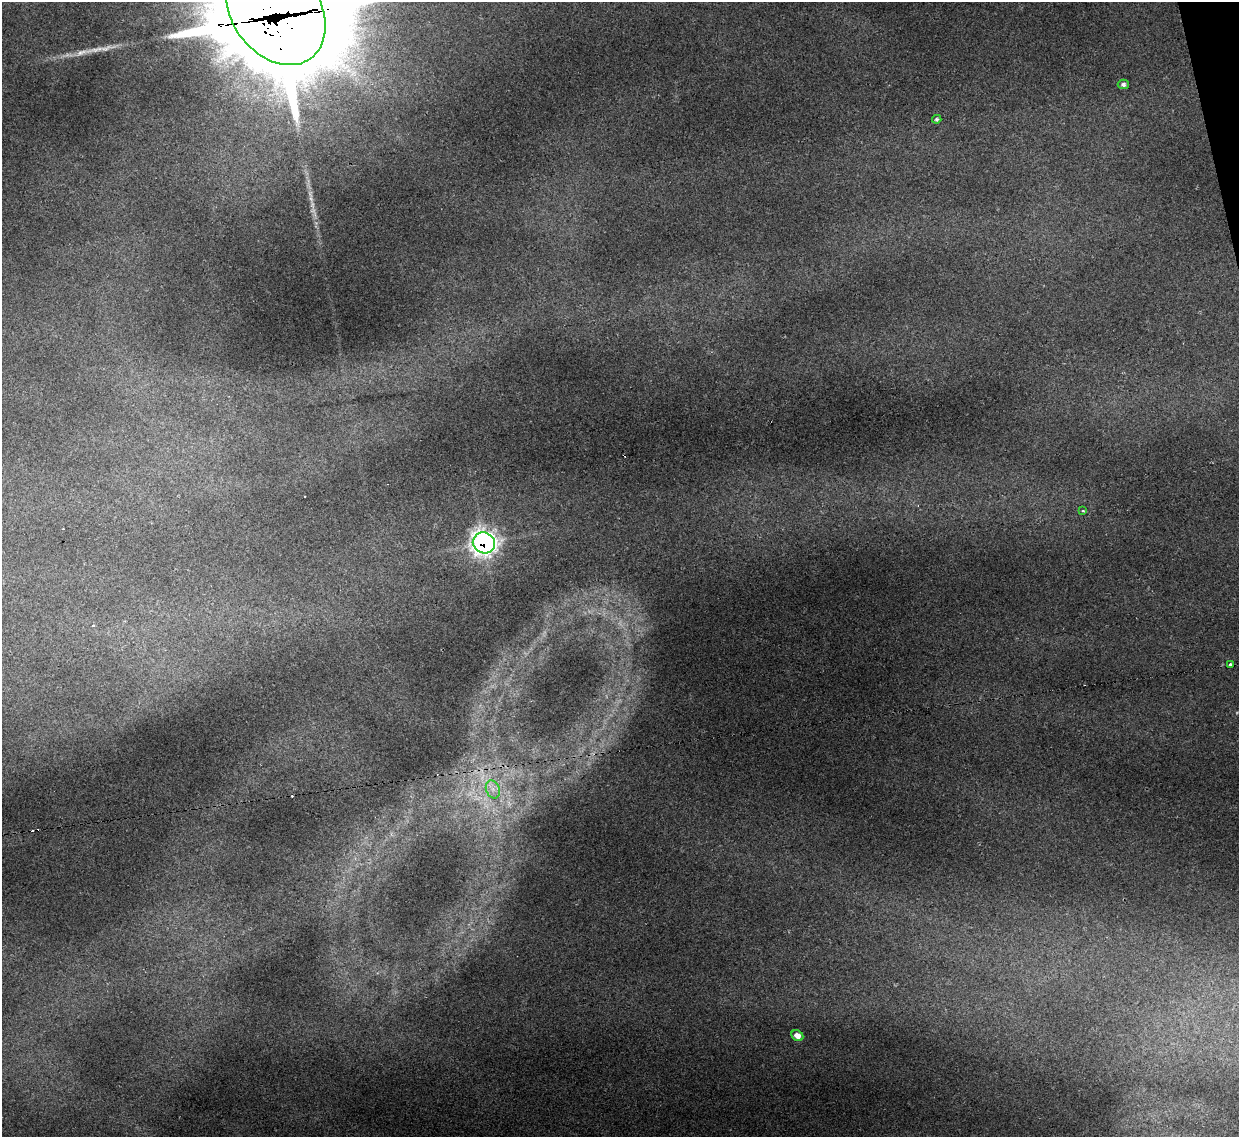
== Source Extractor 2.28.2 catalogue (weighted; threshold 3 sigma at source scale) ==
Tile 10 of 4 x 4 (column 2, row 3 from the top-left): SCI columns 1238-2474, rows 1386-2520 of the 4949 x 4930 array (HDU 1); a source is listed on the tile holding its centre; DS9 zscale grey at full resolution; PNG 1241 x 1139 px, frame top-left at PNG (2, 2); each listed source drawn as its Kron ellipse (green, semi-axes under 4 px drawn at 4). Shown black and unused: <1% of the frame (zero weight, under 2 of 3 exposures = <1% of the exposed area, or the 3 px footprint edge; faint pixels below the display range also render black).
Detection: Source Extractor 2.28.2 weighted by HDU 2 'WHT'; one run over the whole footprint, this tile lists its part. Background 0.16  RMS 0.0093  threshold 0.0417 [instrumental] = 3 sigma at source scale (4.5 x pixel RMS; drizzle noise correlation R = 1.50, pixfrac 1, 0.05/0.05 arcsec/px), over >= 5 px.
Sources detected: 21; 1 too faint to see at this stretch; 4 inside a brighter object's white glare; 5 cosmic-ray / hot-pixel residue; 1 long thin detection or spike segment (spike, bleed or trail) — neither listed nor drawn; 2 inside a brighter listed object's ellipse — not listed separately; the other 8 listed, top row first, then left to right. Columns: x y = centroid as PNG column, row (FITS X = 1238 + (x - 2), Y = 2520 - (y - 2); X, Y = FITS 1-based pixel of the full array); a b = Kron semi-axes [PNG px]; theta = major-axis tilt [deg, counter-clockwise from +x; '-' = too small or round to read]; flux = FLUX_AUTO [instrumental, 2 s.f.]
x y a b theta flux
276 10 59 44 -54 14000
1123 84 5 5 - 2.6
937 119 4 3 - 1.5
1083 511 4 2 - 0.88
484 543 11 10 - 550
1230 665 3 3 - 6.1
493 789 9 7 -69 5.6
797 1036 6 5 - 6.1
Overlapping masked pixels (flux is a lower limit): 2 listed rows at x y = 276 10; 484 543
Isophote crosses this tile's border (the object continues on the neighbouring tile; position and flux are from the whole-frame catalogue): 1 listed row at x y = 276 10